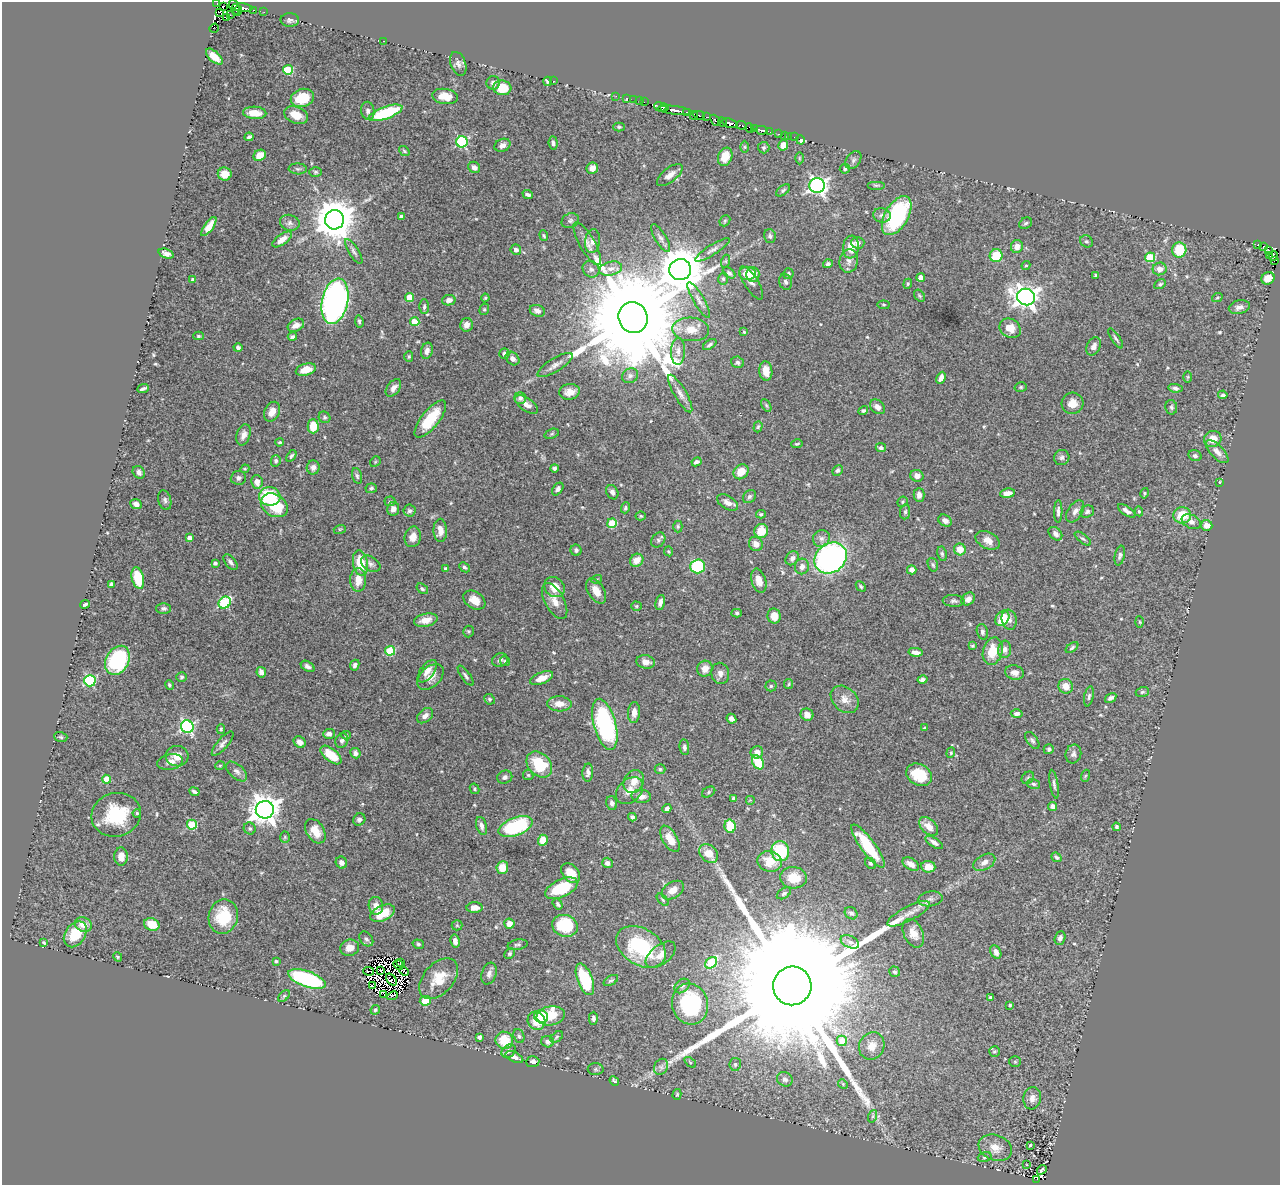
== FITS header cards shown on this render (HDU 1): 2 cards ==
NAXIS1  =                 1278
NAXIS2  =                 1183

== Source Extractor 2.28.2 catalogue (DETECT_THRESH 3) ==
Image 1278 x 1183 px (HDU 1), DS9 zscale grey, 1 PNG px = 1 image px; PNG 1282 x 1187 px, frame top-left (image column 1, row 1183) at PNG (2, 2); each listed source drawn as its Kron ellipse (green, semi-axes under 4 px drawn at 4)
Background 0.382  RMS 0.021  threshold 0.0629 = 3 sigma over >= 5 px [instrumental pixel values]
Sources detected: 570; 21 with non-positive FLUX_AUTO (blend fragments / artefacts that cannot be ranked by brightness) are neither listed nor drawn; of the other 549, the 500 brightest by FLUX_AUTO listed and drawn (49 fainter detections omitted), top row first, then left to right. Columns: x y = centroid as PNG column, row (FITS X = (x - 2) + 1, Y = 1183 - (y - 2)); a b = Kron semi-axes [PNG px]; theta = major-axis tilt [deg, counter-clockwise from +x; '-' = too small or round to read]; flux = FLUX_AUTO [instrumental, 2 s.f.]
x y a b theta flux
216 3 2 2 - 12
223 6 2 2 - 17
234 7 8 5 -68 38
242 8 10 3 -6 260
253 10 3 2 - 9.1
238 11 5 3 - 90
219 12 3 2 - 39
264 12 3 2 - 2
230 14 2 2 - 21
227 17 3 2 - 17
290 20 9 7 -1 4.4
214 28 5 2 - 9.8
383 41 3 2 - 12
214 57 10 5 -43 14
458 64 12 7 -70 5.9
288 70 5 5 - 65
547 81 5 3 - 3
554 81 3 2 - 150
493 83 7 6 - 5.5
502 88 9 7 -6 32
445 96 13 7 -9 20
616 96 2 2 - 6
302 98 12 9 17 41
627 98 3 2 - 2.5
634 100 2 2 - 3.2
640 101 2 2 - 4.3
644 102 2 2 - 4.1
660 107 6 4 -21 260
664 108 3 3 - 180
675 110 17 3 -8 380
368 111 9 6 -81 5.2
686 112 3 3 - 9
255 113 11 6 -3 21
386 113 18 6 20 96
296 115 12 8 -21 18
694 115 4 3 - 31
699 115 6 2 -12 85
707 117 3 2 - 40
715 120 6 3 -47 33
722 122 5 2 - 41
730 123 8 4 -18 200
741 125 5 3 - 26
619 127 6 4 0 2
750 128 5 2 - 34
754 128 3 3 - 94
762 130 6 3 -11 66
770 132 4 3 - 26
778 134 3 2 - 2.7
784 135 2 2 - 2.9
789 136 2 2 - 3.9
249 137 4 3 - 3.6
794 137 2 2 - 3.2
800 140 5 3 - 13
462 142 6 5 - 150
553 143 7 4 -85 3.4
502 145 8 6 23 5.4
783 145 5 4 - 13
745 147 6 4 -90 2.1
764 148 6 5 - 2.8
404 151 6 4 -37 1.9
260 155 6 5 - 20
725 157 9 7 68 22
799 158 6 4 90 1.5
853 160 10 7 54 4.7
474 167 6 5 - 6.2
592 168 6 5 - 6.4
298 169 9 5 -3 3.2
845 169 5 5 - 2.9
316 172 6 5 - 2.3
225 174 7 6 - 15
670 175 15 7 38 10
876 185 9 4 0 2.2
817 186 8 7 - 470
783 190 8 4 38 2.6
528 194 5 3 - 3.7
882 215 9 7 -12 6
402 216 4 3 - 3.2
897 216 21 11 60 150
335 220 10 9 - 4400
570 221 9 7 25 4.2
725 221 6 5 - 2
290 223 10 8 -17 6.1
1026 223 7 5 32 2.7
209 227 11 4 54 15
544 236 5 3 - 1.7
770 236 7 5 -74 3
661 238 16 5 -58 6.4
282 239 11 5 35 11
592 241 12 7 82 7
1086 241 6 6 - 2.6
858 243 6 6 - 5.5
587 244 24 7 -60 13
1258 245 3 3 - 6.2
851 247 11 8 82 20
1017 247 6 6 - 12
1264 247 3 2 - 8.4
516 250 5 5 - 5.8
712 250 20 5 32 6.8
1179 250 7 7 - 36
1269 250 3 2 - 13
354 251 14 5 -59 4.8
166 253 8 4 -20 5.7
1269 255 3 2 - 6.1
996 256 6 6 - 37
1273 256 5 4 - 2.9
1150 257 5 5 - 64
726 261 6 4 72 2
849 261 11 9 75 8.5
1274 261 4 3 - 15
828 264 5 4 - 3.5
1026 266 4 4 - 1.8
591 269 9 7 -42 6
611 269 11 6 13 8.8
1160 269 7 6 - 9.9
680 270 11 10 - 5900
729 273 7 4 -36 3.2
747 273 8 6 -6 18
753 274 7 6 - 18
788 274 5 5 - 2.6
1096 275 4 3 - 2
921 277 4 4 - 11
1268 278 7 6 - 13
193 279 4 3 - 4.8
723 279 6 5 - 2.7
785 282 8 6 -70 3.4
751 283 19 7 -58 6
908 284 5 4 - 1.5
1160 284 6 4 27 2.5
919 296 6 4 -56 2.1
409 297 4 4 - 32
1026 297 9 8 - 990
485 298 4 4 - 1.9
1217 298 5 3 - 1.6
449 300 7 5 11 7
699 300 20 5 -60 7.7
335 301 23 13 78 570
884 305 6 4 -6 1.7
424 307 7 5 -90 3.3
1239 307 10 6 13 7.6
484 309 6 4 68 2
537 311 8 5 -20 6.6
633 318 15 14 - 54000
359 322 6 3 -85 2.6
415 322 4 4 - 34
296 325 8 6 27 7.8
466 325 7 6 - 9.1
1010 328 11 9 -32 18
691 329 18 12 -3 20
744 332 4 4 - 1.9
198 336 5 4 - 1.9
292 337 4 3 - 3.1
1116 338 11 3 -57 3.3
710 345 7 4 33 3.3
1094 346 9 6 63 8.2
238 348 4 4 - 3.2
427 351 8 5 75 7.5
678 351 13 7 89 8.1
504 354 5 5 - 5.5
409 356 5 4 - 2.1
513 359 7 6 - 6.4
737 362 6 5 - 3.2
555 365 20 6 31 9
306 369 10 6 15 16
766 371 10 6 -83 15
630 376 8 7 - 4.9
1188 377 6 4 90 1.6
941 378 6 4 64 7.9
1021 387 6 5 - 2.1
393 388 10 6 53 7.8
1175 388 7 4 -7 3.7
143 389 6 3 21 3.6
570 392 10 7 9 15
680 393 21 6 -59 10
1223 395 4 3 - 3.3
520 398 6 6 - 4.4
1073 403 11 10 - 13
526 404 13 6 -35 9.5
766 405 7 4 -59 2.3
877 407 8 6 -40 7.3
1171 407 7 6 - 2.9
863 410 5 4 - 2.8
272 412 10 7 65 12
324 417 6 5 - 2.8
430 419 22 8 51 51
313 426 7 5 -89 28
758 427 6 4 72 2.2
552 434 7 4 20 2.4
243 435 11 6 72 7.5
1213 439 9 8 - 17
280 442 4 3 - 1.7
797 444 5 3 - 1.7
881 448 5 4 - 3.8
1217 452 15 6 -45 8.8
291 456 6 4 56 2.8
1195 456 7 5 -15 4.1
1062 457 8 7 - 4.4
276 461 6 5 - 3.3
375 462 6 4 47 1.7
696 462 5 3 - 3.3
313 467 7 6 - 6.2
555 468 4 3 - 2.8
245 469 4 4 - 1.5
838 470 5 4 - 3.4
139 472 7 5 -50 5.4
741 472 8 7 - 19
357 476 8 4 -74 2.9
917 476 6 6 - 8.4
238 478 7 7 - 4.2
257 482 7 5 -80 11
1220 482 4 3 - 1.5
371 488 6 4 6 2.5
558 489 7 5 52 4.7
612 492 7 5 -62 5.2
1007 493 7 4 8 9.8
1145 493 5 4 - 1.8
919 495 7 5 89 6.2
270 496 10 9 - 80
749 497 7 5 45 3.6
165 500 10 6 -76 4.2
390 501 5 5 - 1.9
727 502 11 6 -31 8.8
903 502 5 5 - 2.1
136 504 6 5 - 6.9
274 505 14 11 -32 60
625 508 5 4 - 2.3
393 509 7 6 - 7.2
409 511 6 6 - 4
1058 511 11 4 88 5
1075 511 12 7 56 7.4
1127 511 10 4 -33 6.1
1139 511 5 4 - 1.9
905 512 7 5 81 3.3
1087 512 7 6 - 3.8
761 514 5 4 - 2
1182 515 9 8 - 36
641 516 5 4 - 2.1
945 521 7 5 -32 5.9
1191 522 10 6 -24 7.6
612 523 5 4 - 55
1206 525 6 5 - 12
678 526 6 4 -89 2
340 529 6 4 18 1.8
440 530 11 6 -89 13
761 531 7 7 - 28
1055 534 8 5 -44 5.7
413 537 10 8 75 11
190 538 4 4 - 12
821 538 9 8 - 6.4
1083 539 10 4 -37 2.9
658 540 8 6 51 3.5
988 540 13 8 -28 11
756 544 7 6 - 9.6
960 549 6 6 - 20
576 550 5 5 - 3.9
669 551 5 4 - 1.7
942 554 7 4 -80 2.4
1120 555 10 5 77 4
792 558 8 6 49 5.9
831 558 17 14 39 370
637 560 7 6 - 16
230 562 9 5 -51 4.4
215 563 4 3 - 3.1
360 563 13 7 -81 39
371 564 10 7 -33 5
933 565 7 5 -72 2.7
698 566 7 7 - 77
802 566 8 7 - 7.8
464 567 6 4 -44 3
445 569 3 3 - 2.4
912 570 5 4 - 6.3
138 578 11 6 -76 42
597 579 5 3 - 1.6
358 580 12 8 89 17
759 581 12 7 -73 12
112 584 3 3 - 4.6
861 586 6 3 -46 2
554 587 11 9 -44 21
422 589 6 4 -37 2.3
596 591 14 8 -58 15
968 599 7 6 - 6.4
474 600 12 8 -33 15
555 601 20 9 -62 14
954 601 11 6 -3 3.8
660 602 8 4 76 5.8
225 603 6 5 - 100
85 604 5 3 - 2.7
636 606 5 4 - 1.9
164 608 7 5 1 3.8
737 613 5 4 - 2.1
774 616 7 6 - 17
1002 618 8 6 54 34
426 620 12 6 13 15
1009 620 10 7 -79 7
1140 622 5 3 - 1.5
468 631 6 5 - 2.2
982 632 8 5 -74 3.7
972 646 4 3 - 1.8
1072 648 7 4 38 2.6
1005 649 9 6 82 6.1
390 651 5 5 - 70
993 651 14 9 75 31
915 652 7 4 -11 7.1
117 660 15 11 62 120
500 660 8 6 21 4.2
505 661 5 5 - 2.2
646 662 9 6 -9 9.9
355 665 5 4 - 4.1
307 666 7 5 -30 5
705 669 8 7 - 12
427 671 13 6 53 9.8
261 672 5 4 - 6.7
720 673 11 9 -81 7.9
1014 673 9 7 -17 8.5
466 676 12 4 -54 3.7
181 677 5 4 - 2.2
430 677 15 10 44 13
542 678 12 5 22 15
922 680 5 4 - 5.6
90 681 5 5 - 140
789 684 5 4 - 1.7
169 685 5 4 - 2.1
771 686 5 5 - 2.4
1066 686 7 7 - 15
1142 692 7 5 17 2.4
1089 696 10 4 78 3.2
1111 698 6 4 33 4.7
489 699 5 5 - 2.3
845 699 15 11 -43 14
559 704 12 7 -1 13
634 712 10 6 87 9.3
1017 714 6 4 2 4.1
807 715 6 6 - 9.9
425 716 9 6 40 7.1
731 719 5 4 - 6.1
605 724 26 11 -75 200
187 727 6 6 - 250
925 728 4 3 - 2
221 729 5 4 - 2
329 734 6 5 - 6.5
346 735 5 4 - 1.7
61 737 7 5 -17 2.3
1032 740 10 5 -54 3.4
342 741 7 6 - 4.8
300 742 6 5 - 7.6
223 744 15 5 49 5.5
684 747 8 4 -82 3.9
1049 749 5 5 - 2.7
757 752 6 6 - 12
355 753 5 5 - 4.6
951 753 5 4 - 1.9
1073 754 9 8 - 5.6
331 755 12 6 -39 33
177 756 11 10 - 14
170 762 13 7 10 9.9
758 762 7 5 -58 57
539 765 14 11 -45 56
220 766 5 4 - 1.7
660 769 5 4 - 2.4
237 771 12 7 -42 5.9
588 773 9 5 87 5
528 775 5 5 - 1.9
919 775 13 10 -28 36
1085 776 6 4 71 1.5
505 777 8 6 20 4.1
1028 778 7 5 44 2.6
106 779 4 4 - 26
634 782 12 9 59 15
1034 784 6 5 - 3
1054 784 14 4 -80 4.4
475 789 5 4 - 2.3
629 791 15 11 46 15
194 792 5 3 - 3
709 792 7 5 29 2.4
641 796 10 6 -4 11
733 799 4 3 - 3.3
750 800 5 5 - 1.8
612 803 7 5 -78 4.7
1053 806 5 4 - 7.2
667 809 4 4 - 4.8
265 810 9 9 - 1900
137 813 4 3 - 1.6
116 815 25 21 14 68
632 817 4 4 - 3.4
359 819 6 5 - 3.9
192 825 5 5 - 70
482 826 9 5 -75 5.5
730 826 7 5 -79 54
929 826 11 7 -44 12
516 827 18 9 20 120
1116 827 4 3 - 2.7
250 829 6 5 - 3.1
315 831 13 9 -58 19
285 837 5 5 - 1.8
670 839 14 7 -60 17
543 840 5 5 - 20
934 842 10 4 -34 5.5
868 846 26 7 -54 64
780 851 10 9 - 71
709 853 10 8 -44 21
121 856 9 6 -89 13
1056 857 5 4 - 2.7
770 861 12 10 -16 26
984 862 12 7 29 8.7
341 863 6 5 - 5.9
607 863 5 5 - 4.5
870 863 6 5 - 2.5
911 864 9 5 -31 11
502 867 6 6 - 20
928 867 7 6 - 13
571 873 11 7 -48 19
793 878 13 10 -6 26
561 888 17 9 25 56
673 890 12 8 32 11
784 893 8 5 33 2.6
930 899 12 7 8 6.8
663 900 7 4 -46 2.1
558 904 6 4 -56 3.2
376 906 9 7 -77 11
475 907 8 5 3 9.6
383 913 13 7 24 33
851 913 7 5 -38 4
908 914 23 7 28 15
223 917 17 14 79 49
83 924 9 7 -22 14
152 924 8 6 -20 27
509 924 5 5 - 13
457 925 5 5 - 1.9
565 926 13 10 -19 60
913 933 15 9 -65 16
75 934 14 10 55 42
1060 938 7 5 69 5.1
366 939 8 6 -50 3.9
455 941 6 4 -80 6.3
850 942 10 6 -27 5.7
44 943 4 3 - 1.9
418 944 6 4 -15 2.6
518 945 10 5 9 3.1
641 947 27 18 -32 120
350 948 9 8 - 12
996 952 7 5 -61 7.2
509 954 5 4 - 2.4
661 955 17 9 39 14
118 957 5 4 - 1.7
276 961 3 3 - 2.4
400 963 3 3 - 3.1
711 963 6 5 - 65
398 965 5 2 - 2.4
380 970 3 3 - 2.7
368 971 5 2 - 3.7
404 971 5 2 - 1.8
895 972 6 5 - 2.6
489 974 11 7 72 6.6
307 979 20 8 -19 190
439 979 24 15 49 32
585 979 17 7 -69 77
391 980 7 4 -51 1.7
611 981 8 4 31 2.9
372 986 3 2 - 3.6
682 986 8 6 40 4.5
792 986 19 19 - 140000
384 995 4 3 - 320
284 996 7 4 45 2.5
393 996 5 2 - 6.8
990 997 4 3 - 2
425 1001 5 5 - 26
690 1004 20 18 -75 140
1010 1005 3 3 - 2
375 1010 5 4 - 2.2
541 1016 7 6 - 15
551 1016 14 9 10 54
593 1018 6 4 90 4
536 1021 9 8 - 32
519 1036 7 5 -70 3.1
479 1037 4 4 - 3.2
557 1037 7 4 37 2.3
504 1040 9 8 - 35
842 1041 5 5 - 23
547 1042 6 5 - 4.7
872 1046 14 12 62 16
509 1051 8 6 38 5.1
994 1051 5 5 - 2.2
514 1057 9 5 -25 5.5
533 1062 6 5 - 4.4
690 1062 7 3 -37 2
1015 1062 6 5 - 1.8
735 1064 6 5 - 3.3
661 1067 8 6 65 5.3
596 1069 8 6 -1 3.2
785 1079 8 7 - 4.7
614 1081 5 3 - 2.9
843 1084 5 4 - 1.5
677 1094 5 4 - 1.6
1032 1098 11 9 80 9.6
873 1116 6 4 71 2.4
1030 1145 3 3 - 1.6
995 1148 17 12 -20 19
985 1157 7 5 17 2.5
1027 1165 4 3 - 2
1042 1170 5 3 - 2.5
1037 1179 3 2 - 7.1
At the frame edge (FLAGS 8, measured only in part): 1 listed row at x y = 216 3
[49 fainter detections neither listed nor drawn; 21 non-positive-flux detections neither listed nor drawn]